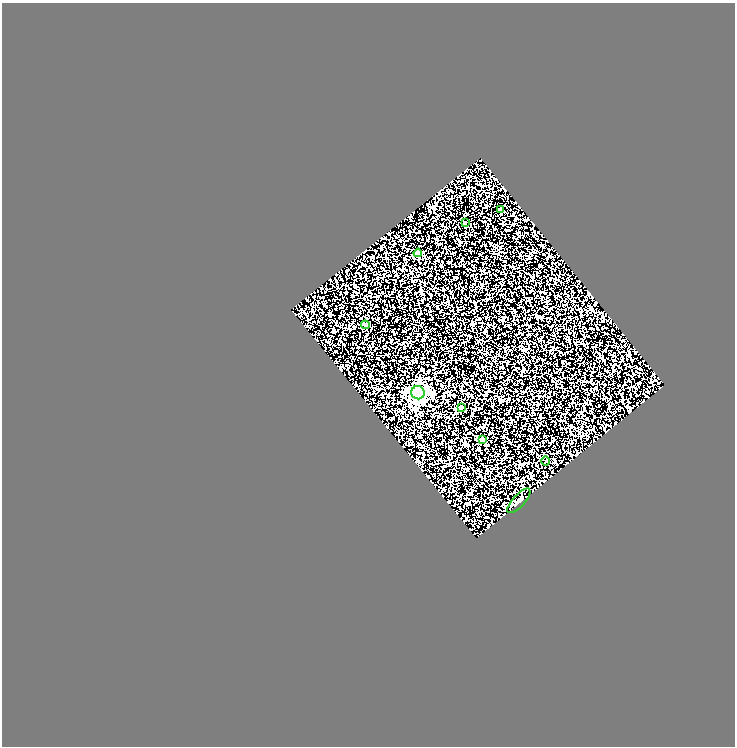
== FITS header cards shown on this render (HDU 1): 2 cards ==
NAXIS1  =                  733
NAXIS2  =                  744

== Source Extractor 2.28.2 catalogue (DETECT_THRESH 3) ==
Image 733 x 744 px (HDU 1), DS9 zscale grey, 1 PNG px = 1 image px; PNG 737 x 748 px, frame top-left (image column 1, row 744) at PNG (2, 3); each listed source drawn as its Kron ellipse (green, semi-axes under 4 px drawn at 4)
Background 0.501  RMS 0.39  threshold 1.17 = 3 sigma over >= 5 px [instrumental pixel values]
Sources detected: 9; all 9 listed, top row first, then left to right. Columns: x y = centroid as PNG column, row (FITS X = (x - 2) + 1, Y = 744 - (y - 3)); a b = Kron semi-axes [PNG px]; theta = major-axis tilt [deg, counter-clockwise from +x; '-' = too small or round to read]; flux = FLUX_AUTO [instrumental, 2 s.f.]
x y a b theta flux
500 209 3 3 - 66
465 223 3 3 - 31
418 253 4 4 - 78
365 325 4 4 - 33
418 393 6 6 - 6400
461 407 4 3 - 41
482 440 4 3 - 92
546 461 4 3 - 24
519 501 16 6 48 120